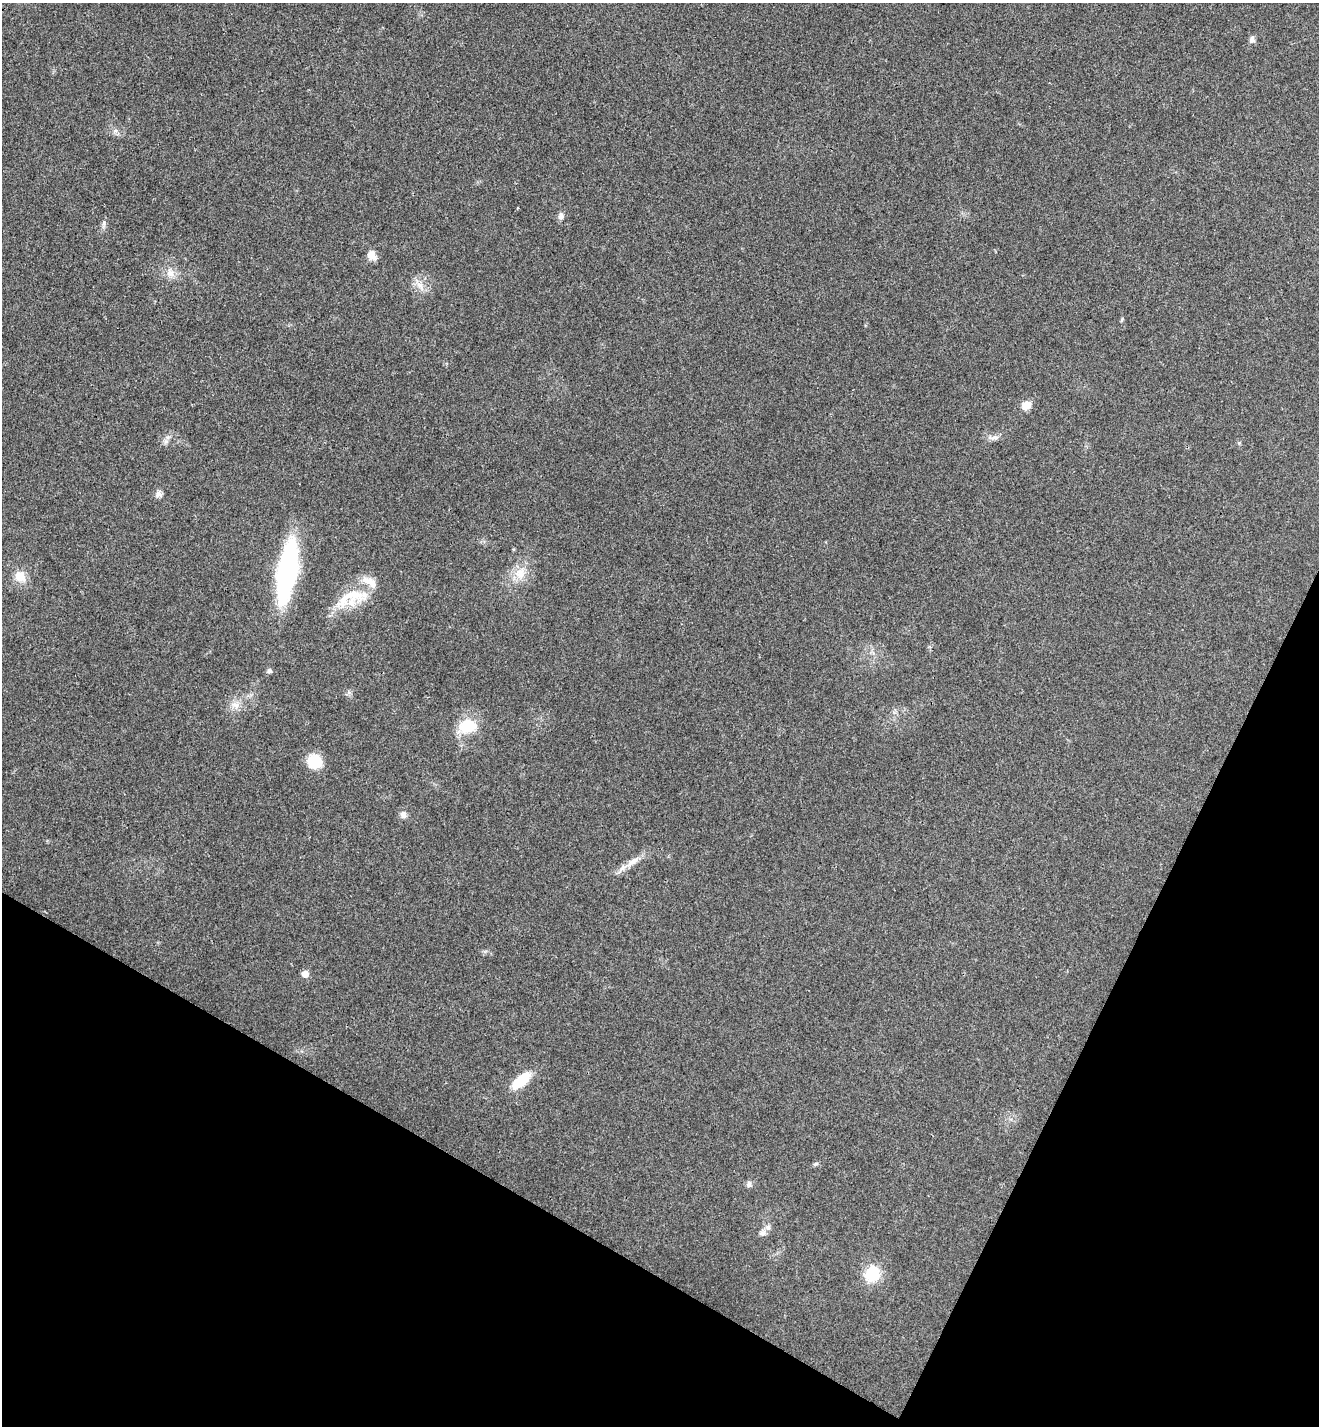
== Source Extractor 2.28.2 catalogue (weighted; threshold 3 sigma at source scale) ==
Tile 15 of 4 x 4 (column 3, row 4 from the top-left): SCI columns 2830-4146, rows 35-1458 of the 5795 x 5765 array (HDU 1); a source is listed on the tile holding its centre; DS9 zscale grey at full resolution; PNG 1321 x 1428 px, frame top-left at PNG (2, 3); no overlay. Shown black and unused: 23% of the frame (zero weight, under 3 of 4 exposures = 6% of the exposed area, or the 3 px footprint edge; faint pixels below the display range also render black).
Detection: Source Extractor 2.28.2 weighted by HDU 2 'WHT'; one run over the whole footprint, this tile lists its part. Background 0.0216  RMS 0.0064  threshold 0.0287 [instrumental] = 3 sigma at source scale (4.5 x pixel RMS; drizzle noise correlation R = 1.50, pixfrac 1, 0.05/0.05 arcsec/px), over >= 5 px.
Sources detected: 31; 4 inside a brighter listed object's ellipse — not listed separately; the other 27 listed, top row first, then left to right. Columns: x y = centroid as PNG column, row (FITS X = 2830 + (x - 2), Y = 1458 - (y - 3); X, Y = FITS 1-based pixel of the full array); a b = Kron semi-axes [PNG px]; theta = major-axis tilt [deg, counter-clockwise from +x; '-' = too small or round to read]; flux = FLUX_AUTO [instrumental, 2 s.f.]
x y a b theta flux
1252 39 9 7 90 2.1
561 216 8 7 - 2.5
104 223 8 4 89 1.5
371 256 12 9 -50 4.6
170 273 12 9 -19 4.8
420 285 12 7 -55 4.6
1121 320 6 3 70 0.73
1026 405 10 9 - 6.1
994 438 16 6 0 2.9
159 494 9 8 - 2.5
287 571 44 14 80 150
520 574 17 12 74 9.1
20 577 15 12 -31 8.1
351 601 45 19 29 23
269 671 5 5 - 2
236 705 11 8 -45 4
468 726 24 18 12 18
314 762 13 12 - 19
403 815 9 7 -54 3
633 861 23 8 35 6.7
305 974 6 5 - 6.4
521 1081 24 10 40 18
816 1163 6 4 2 0.99
749 1184 8 7 - 2
768 1227 7 7 - 2.3
763 1233 9 6 1 2.1
872 1273 17 14 62 21
Unlisted compact peaks at least as high as the median listed source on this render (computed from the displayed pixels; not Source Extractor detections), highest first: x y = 1239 443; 166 441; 349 692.